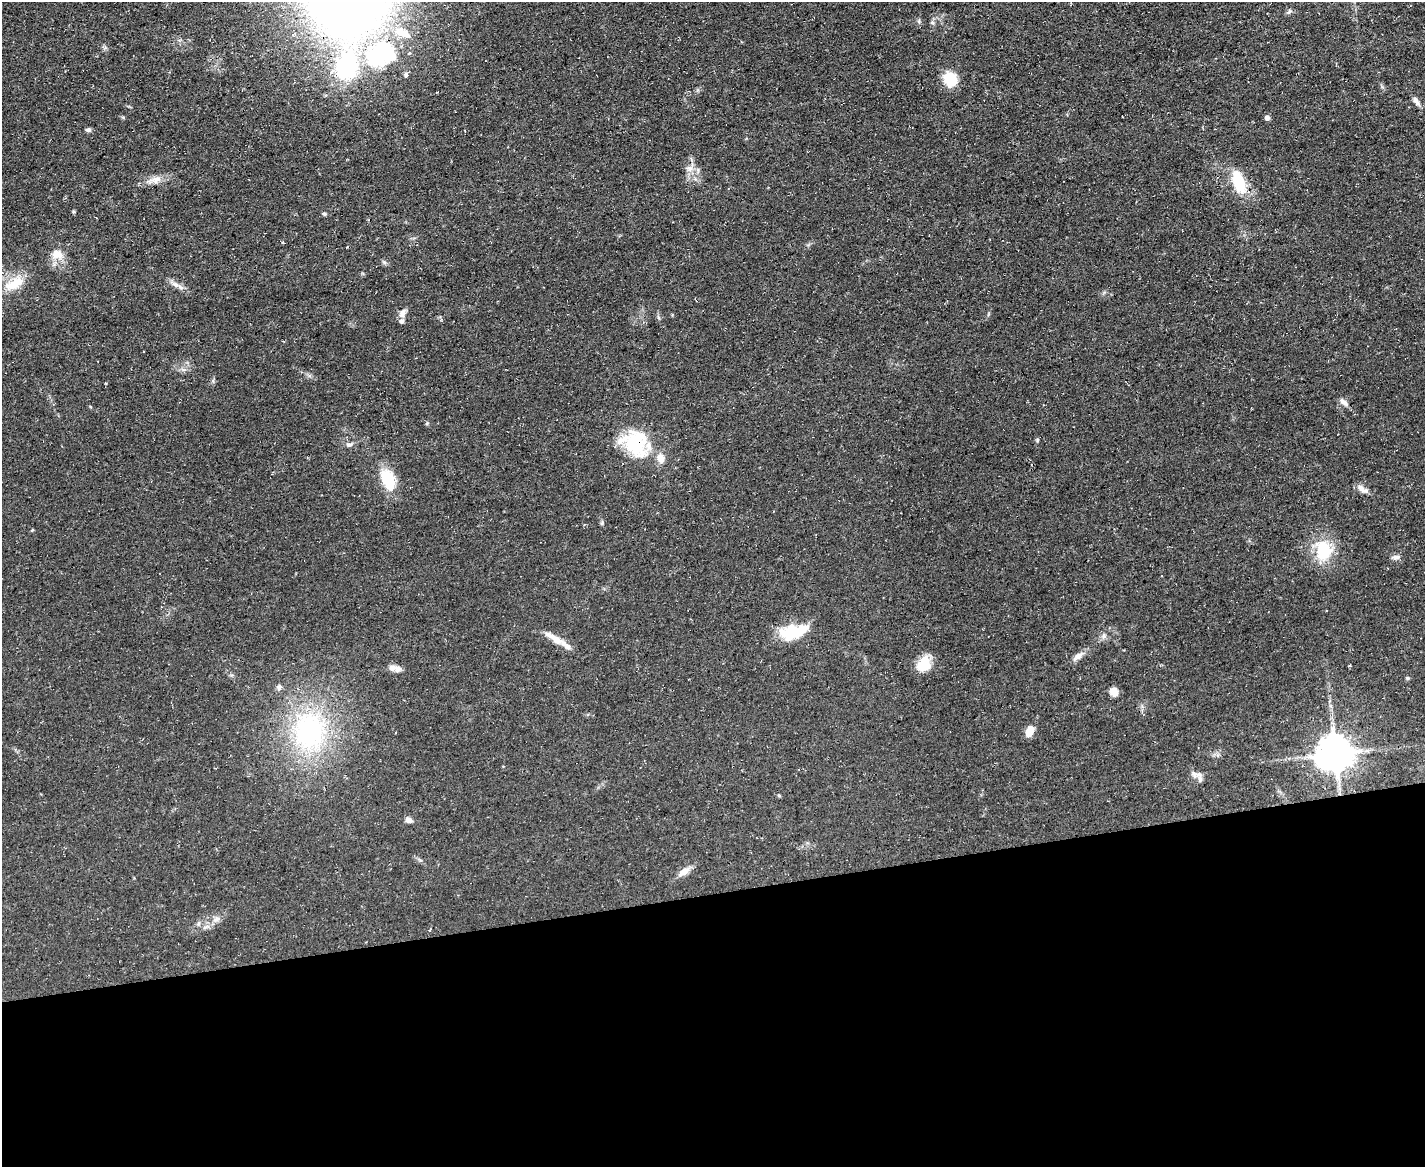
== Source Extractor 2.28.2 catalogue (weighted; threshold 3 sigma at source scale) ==
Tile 11 of 3 x 4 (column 2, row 4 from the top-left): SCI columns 1552-2974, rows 1-1165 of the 4641 x 4660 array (HDU 1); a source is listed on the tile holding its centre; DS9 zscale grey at full resolution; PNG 1427 x 1169 px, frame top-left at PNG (2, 2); no overlay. Shown black and unused: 23% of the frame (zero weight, under 3 of 4 exposures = <1% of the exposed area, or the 3 px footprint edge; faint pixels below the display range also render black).
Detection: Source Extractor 2.28.2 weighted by HDU 2 'WHT'; one run over the whole footprint, this tile lists its part. Background 0.0603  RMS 0.0071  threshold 0.0321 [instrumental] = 3 sigma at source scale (4.5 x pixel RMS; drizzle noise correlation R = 1.50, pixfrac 1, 0.05/0.05 arcsec/px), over >= 5 px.
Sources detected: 57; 2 inside a brighter object's white glare — not listed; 8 inside a brighter listed object's ellipse — not listed separately; the other 47 listed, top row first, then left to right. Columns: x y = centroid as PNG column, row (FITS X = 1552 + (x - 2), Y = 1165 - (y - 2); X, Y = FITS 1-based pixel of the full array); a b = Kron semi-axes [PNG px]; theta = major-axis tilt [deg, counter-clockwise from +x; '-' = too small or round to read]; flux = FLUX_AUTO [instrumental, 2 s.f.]
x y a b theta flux
1289 12 9 4 36 1.4
919 21 6 4 73 1
932 22 6 4 0 1
379 55 46 31 42 81
406 75 7 5 89 1.4
950 79 14 12 -55 20
1416 101 13 6 -58 3.2
123 117 5 4 - 0.77
1267 118 5 4 - 3.3
88 130 7 5 -3 1.7
689 168 9 7 88 3.5
156 180 18 9 10 6.5
1238 182 30 14 -71 24
324 214 5 4 - 1.1
57 254 14 13 - 8.2
14 284 31 13 26 15
175 285 9 7 -35 3.1
402 313 12 8 72 3.6
1343 402 14 6 -38 3.3
1037 440 5 5 - 0.93
634 444 41 24 -37 42
349 445 9 5 0 2
388 480 26 15 -68 21
1361 488 14 8 -42 4.1
602 523 6 5 - 1.1
584 525 4 3 - 0.75
32 530 4 3 - 0.6
1323 550 29 21 -81 27
1395 557 11 6 7 2.6
795 631 35 16 16 25
1104 635 8 6 -90 2.1
557 640 17 9 -39 6.7
1078 656 14 7 35 4.3
924 664 18 16 71 13
1349 666 4 2 - 0.68
397 669 9 8 - 3.4
232 675 6 4 42 1.1
1407 678 5 4 - 0.88
279 687 8 6 64 2.2
1114 692 9 8 - 6.2
309 731 56 48 84 110
1029 731 12 8 66 6.9
1336 754 11 10 - 1800
1196 775 17 8 -7 4.3
408 820 7 6 - 3.7
684 871 16 8 33 5.7
216 919 11 6 30 3.4
Overlapping masked pixels (flux is a lower limit): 2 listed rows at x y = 379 55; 634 444
Isophote crosses this tile's border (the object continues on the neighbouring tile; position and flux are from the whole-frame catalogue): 1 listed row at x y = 379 55
Unlisted compact peaks at least as high as the median listed source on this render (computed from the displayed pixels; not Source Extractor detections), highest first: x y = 427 423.